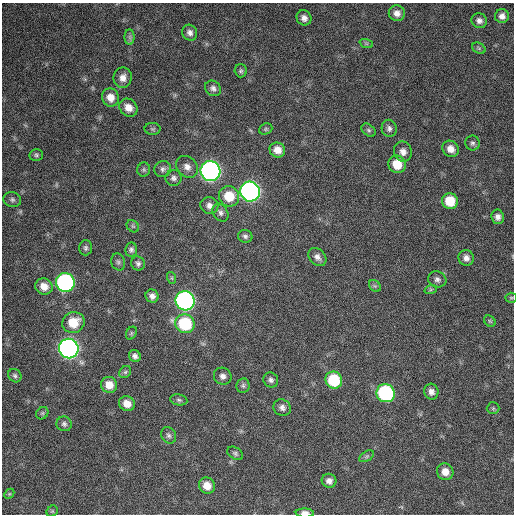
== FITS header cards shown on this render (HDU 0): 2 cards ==
NAXIS1  =                  512 / Axis length
NAXIS2  =                  512 / Axis length

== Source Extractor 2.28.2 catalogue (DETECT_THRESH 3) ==
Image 512 x 512 px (HDU 0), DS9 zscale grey, 1 PNG px = 1 image px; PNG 516 x 516 px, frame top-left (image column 1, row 512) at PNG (2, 3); each listed source drawn as its Kron ellipse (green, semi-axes under 4 px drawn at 4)
Background 648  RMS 25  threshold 75.6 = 3 sigma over >= 5 px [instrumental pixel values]
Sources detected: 82; all 82 listed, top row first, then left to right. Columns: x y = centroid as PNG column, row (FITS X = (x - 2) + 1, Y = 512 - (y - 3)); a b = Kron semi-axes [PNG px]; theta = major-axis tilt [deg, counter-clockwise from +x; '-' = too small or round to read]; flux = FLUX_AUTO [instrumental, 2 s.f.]
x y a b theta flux
397 13 8 8 - 11000
502 16 7 7 - 8700
304 18 8 7 - 8400
479 21 8 7 - 7400
190 33 8 7 - 7200
130 37 8 5 -90 4700
366 43 7 4 -19 3100
479 48 7 5 -31 3200
241 71 6 6 - 3500
123 78 10 9 - 13000
213 88 8 7 - 6700
110 97 9 8 - 17000
128 108 10 8 -42 15000
389 128 8 7 - 6200
153 129 8 6 0 3400
266 129 7 5 21 3200
369 130 8 5 -40 3600
472 143 7 7 - 4400
451 149 9 7 -44 13000
277 150 8 7 - 15000
403 152 10 8 -71 10000
36 155 7 6 - 3500
397 164 9 8 - 34000
187 167 12 9 -43 12000
163 169 8 8 - 6100
144 170 7 6 - 3600
210 171 10 10 - 760000
174 178 8 7 - 6100
250 192 10 9 - 780000
229 196 10 10 - 40000
12 200 9 7 -16 5000
450 201 8 7 - 37000
209 205 9 8 - 8500
220 212 10 7 -57 5900
498 217 7 6 - 7500
133 226 7 5 -44 2900
245 236 7 6 - 4300
86 248 7 6 - 4100
131 250 7 6 - 4700
317 257 10 7 -47 8100
466 258 8 7 - 9000
118 262 9 6 -74 4600
138 263 7 6 - 4800
172 278 6 4 -72 2400
437 279 9 8 - 6500
65 283 9 9 - 400000
44 286 9 8 - 15000
375 286 7 5 -43 3200
431 289 6 4 19 2600
152 296 7 6 - 7800
511 298 5 5 - 2500
185 301 10 9 - 620000
490 321 6 5 - 2600
73 322 11 10 - 40000
185 324 10 9 - 110000
131 333 7 5 60 3000
69 349 10 9 - 920000
135 356 6 5 - 5900
125 372 7 5 46 3200
15 376 7 6 - 4000
223 376 9 8 - 7900
271 380 8 7 - 5600
334 380 9 8 - 81000
109 385 8 8 - 20000
243 386 7 6 - 3900
431 392 8 7 - 8300
386 393 9 9 - 240000
179 400 8 5 -10 3600
127 404 8 7 - 16000
282 408 9 8 - 7600
493 408 6 6 - 3000
42 413 6 5 - 3100
64 424 8 7 - 5000
169 435 9 7 -59 5200
235 453 9 5 -33 4000
367 456 8 5 31 3300
445 472 8 8 - 16000
329 481 7 7 - 8700
207 486 8 7 - 17000
9 494 6 4 45 2400
52 511 6 5 - 2400
305 513 9 4 -1 11000
At the frame edge (FLAGS 8, measured only in part): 1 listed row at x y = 305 513